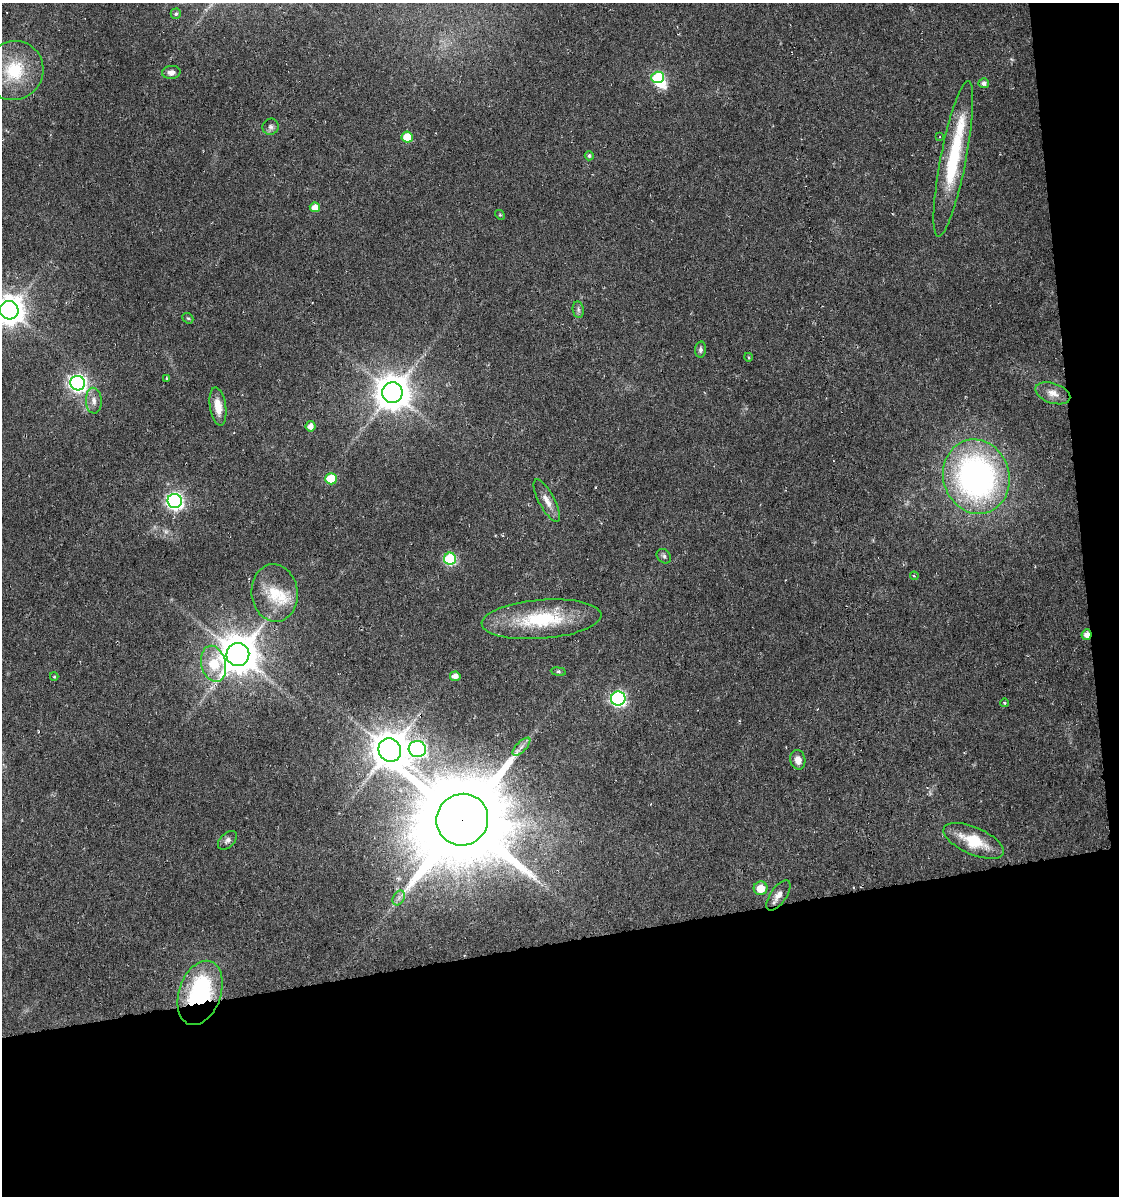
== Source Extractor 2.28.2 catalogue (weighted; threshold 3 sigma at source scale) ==
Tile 4 of 2 x 2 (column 2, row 2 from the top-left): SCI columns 1136-2252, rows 1-1194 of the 2283 x 2387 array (HDU 1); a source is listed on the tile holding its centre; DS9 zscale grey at full resolution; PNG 1121 x 1198 px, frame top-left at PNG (2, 3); each listed source drawn as its Kron ellipse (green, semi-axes under 4 px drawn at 4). Shown black and unused: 24% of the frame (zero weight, under 3 of 6 exposures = <1% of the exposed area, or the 3 px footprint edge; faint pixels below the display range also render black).
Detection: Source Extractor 2.28.2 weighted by HDU 2 'WHT'; one run over the whole footprint, this tile lists its part. Background 0.0797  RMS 0.0069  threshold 0.0281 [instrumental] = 3 sigma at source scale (4.09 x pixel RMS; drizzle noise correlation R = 1.36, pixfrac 0.8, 0.0396/0.0396 arcsec/px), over >= 5 px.
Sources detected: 56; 1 too faint to see at this stretch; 1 inside a brighter object's white glare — neither listed nor drawn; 2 inside a brighter listed object's ellipse — not listed separately; the other 52 listed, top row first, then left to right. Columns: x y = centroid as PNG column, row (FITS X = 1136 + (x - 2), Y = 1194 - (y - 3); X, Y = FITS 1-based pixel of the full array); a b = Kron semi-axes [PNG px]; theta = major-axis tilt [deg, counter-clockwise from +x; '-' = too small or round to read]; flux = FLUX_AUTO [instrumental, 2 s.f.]
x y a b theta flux
176 14 5 5 - 1.3
14 70 30 29 - 35
171 72 9 6 3 3.2
658 77 6 5 - 40
984 83 5 5 - 2.5
271 127 8 7 - 2.2
407 137 5 5 - 18
940 137 3 3 - 0.58
589 156 4 4 - 1.3
953 159 79 13 79 52
315 207 5 5 - 6.3
500 215 5 4 - 0.75
9 310 9 9 - 950
578 310 8 5 -83 1.6
188 318 6 5 - 0.9
701 350 8 5 86 1.8
748 357 4 3 - 0.52
167 379 4 3 - 0.8
78 383 7 7 - 240
392 393 10 10 - 1500
1053 393 18 10 -18 6.3
94 401 13 8 -87 4.2
218 407 19 8 -82 8.7
310 426 5 5 - 4.3
976 477 37 33 -73 210
331 479 5 5 - 25
175 501 7 7 - 210
547 501 24 8 -62 6.1
664 556 8 6 -46 1.7
450 559 6 6 - 64
914 576 4 3 - 0.66
275 593 29 23 -83 22
541 619 60 19 5 48
1086 635 5 5 - 4.5
238 655 11 11 - 1800
214 664 18 12 -76 26
558 672 7 4 -8 1
455 676 5 5 - 4.6
54 677 4 4 - 0.77
618 698 7 7 - 140
1005 703 4 3 - 0.58
521 747 11 5 45 2.9
417 749 9 8 - 150
390 750 12 11 - 1600
798 760 10 7 -77 5.1
462 820 26 25 - 11000
227 840 11 7 45 2.5
974 841 32 13 -23 22
761 888 7 7 - 12
778 895 18 8 55 4.8
399 898 8 5 60 2
200 993 33 21 71 89
Overlapping masked pixels (flux is a lower limit): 3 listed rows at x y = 1086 635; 462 820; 200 993
Isophote crosses this tile's border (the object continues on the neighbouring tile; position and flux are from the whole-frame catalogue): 1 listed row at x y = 9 310